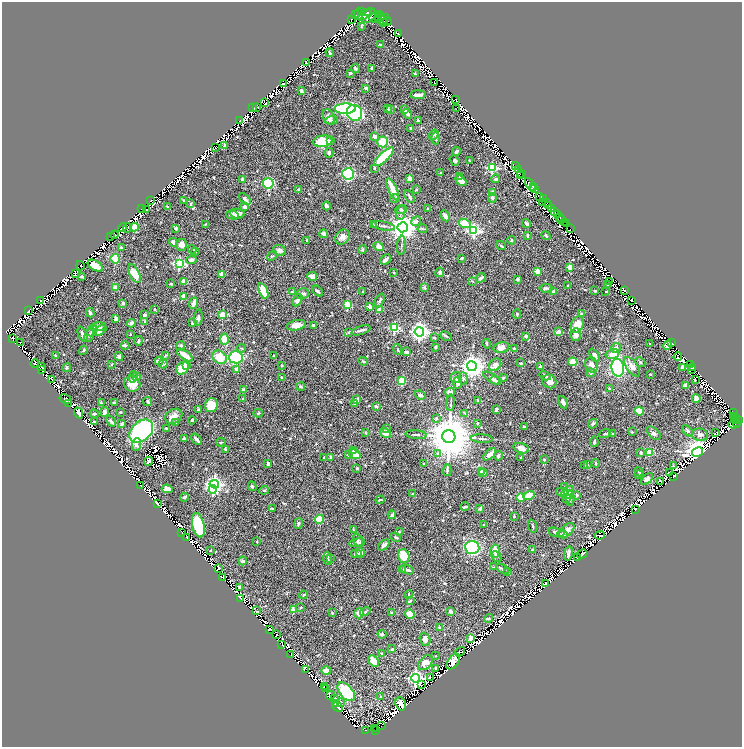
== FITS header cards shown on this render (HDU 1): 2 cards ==
NAXIS1  =                 1480
NAXIS2  =                 1490

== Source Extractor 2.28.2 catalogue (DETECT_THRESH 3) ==
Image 1480 x 1490 px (HDU 1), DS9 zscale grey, zoomed out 1/2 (1 PNG px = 2 x 2 image px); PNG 744 x 749 px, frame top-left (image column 1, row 1490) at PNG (2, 2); each listed source drawn as its Kron ellipse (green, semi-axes under 4 px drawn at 4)
Background 0.615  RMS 0.016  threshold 0.0483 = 3 sigma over >= 5 px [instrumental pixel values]
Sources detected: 1649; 375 cannot appear on this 1/2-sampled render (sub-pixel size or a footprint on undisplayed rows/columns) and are neither listed nor drawn; of the other 1274, the 500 brightest by FLUX_AUTO listed and drawn (774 fainter detections omitted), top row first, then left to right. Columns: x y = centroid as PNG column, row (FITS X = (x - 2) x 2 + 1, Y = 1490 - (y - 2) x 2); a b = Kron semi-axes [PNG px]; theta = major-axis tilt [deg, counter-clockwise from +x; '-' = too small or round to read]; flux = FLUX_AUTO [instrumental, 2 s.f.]
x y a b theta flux
361 12 3 2 - 280
368 12 4 2 - 310
358 14 6 3 -90 1400
356 15 2 1 - 260
364 15 8 4 34 740
379 15 3 2 - 640
369 16 8 5 47 1100
382 17 2 1 - 1600
375 18 6 5 - 260
352 19 2 1 - 54
378 19 4 2 - 310
383 19 6 3 42 1800
387 21 4 3 - 350
384 23 3 2 - 130
361 27 4 3 - 2.8
398 34 4 2 - 2.7
380 45 3 3 - 3
330 53 4 2 - 3.8
307 63 2 1 - 2.4
372 68 4 2 - 4.8
355 69 4 4 - 5.2
350 73 2 2 - 13
415 74 3 2 - 3.6
434 82 3 2 - 2.9
283 84 3 3 - 11
366 88 3 2 - 5.3
301 91 4 3 - 9.1
418 95 8 2 0 15
456 99 3 1 - 2.6
264 103 3 2 - 2.6
256 107 3 3 - 2.3
253 108 2 1 - 2.6
345 109 11 5 1 300
388 109 4 2 - 3.7
390 109 4 3 - 3.2
457 109 2 1 - 2.7
405 110 2 2 - 14
354 113 8 7 - 360
408 114 5 4 - 5.4
329 117 8 5 -63 20
332 120 6 3 5 5.1
239 121 2 2 - 2.4
418 121 3 3 - 4.6
411 128 3 2 - 5.5
433 135 5 3 - 3.8
374 136 3 3 - 16
435 138 6 4 88 5.6
323 141 9 5 8 91
331 141 3 3 - 11
383 142 5 5 - 100
225 146 3 3 - 8.7
216 148 3 2 - 3.4
457 151 5 3 - 7.5
329 153 5 4 - 7.4
384 157 13 4 43 170
455 161 5 4 - 4.1
469 161 4 2 - 2.6
515 166 2 1 - 4.3
374 168 3 2 - 3.3
492 168 3 3 - 240
518 169 3 1 - 9.5
441 172 2 2 - 2.9
522 173 3 1 - 15
348 174 6 5 - 300
521 176 2 1 - 30
460 177 3 3 - 2.8
242 179 4 2 - 5.5
409 179 3 2 - 29
496 179 4 3 - 4.7
461 181 6 4 -40 21
268 183 5 5 - 190
530 184 7 4 -57 740
533 187 2 1 - 120
299 189 4 3 - 2.8
393 189 12 3 -65 51
535 189 3 2 - 510
416 190 3 2 - 2.8
493 193 3 3 - 18
410 196 7 2 -59 4.7
540 196 4 2 - 160
395 198 5 4 - 3.9
492 198 5 4 - 7.5
543 198 3 3 - 180
245 199 7 3 -41 14
184 200 2 2 - 10
150 201 2 2 - 2.4
547 202 3 2 - 290
543 203 3 1 - 120
190 204 4 3 - 2.6
167 206 4 3 - 2.9
327 206 4 2 - 12
548 206 3 2 - 610
245 207 4 3 - 11
427 208 2 2 - 3.4
141 209 2 1 - 2.4
146 209 3 2 - 2.9
401 209 6 4 17 12
552 209 3 2 - 550
555 211 2 1 - 120
401 213 7 3 78 8
237 214 7 5 -7 21
557 214 2 2 - 250
232 215 6 4 -15 22
445 216 6 3 -64 14
560 218 5 2 - 150
562 219 2 1 - 290
416 221 5 4 - 8.4
564 222 4 3 - 160
526 223 5 3 - 3.9
205 224 4 3 - 3.2
373 224 4 3 - 2.5
465 224 6 4 -21 68
566 224 2 1 - 33
383 226 12 3 -10 7.5
134 227 4 4 - 46
403 227 5 5 - 4100
123 228 5 2 - 3.7
127 228 5 1 - 2.6
176 228 4 3 - 4.7
423 229 5 2 - 3.1
570 229 2 1 - 53
474 231 4 4 - 430
324 234 4 3 - 12
114 235 4 3 - 3.1
546 235 5 3 - 6.5
527 236 4 2 - 7.3
110 237 2 1 - 2.4
343 237 8 6 52 19
307 240 3 3 - 3.4
512 240 4 3 - 3.4
173 242 4 4 - 11
181 245 6 5 - 21
401 245 9 2 84 4.6
501 246 5 2 - 3.9
379 247 5 4 - 26
122 248 3 2 - 6.9
192 249 4 2 - 3.1
362 249 4 4 - 3.5
279 250 6 5 - 15
195 251 3 2 - 2.5
272 256 5 3 - 3
461 258 3 2 - 4.8
115 259 5 4 - 47
191 260 5 3 - 9.8
386 260 6 2 41 8.7
179 263 4 4 - 370
80 266 5 2 - 4
95 266 8 5 -30 33
570 267 3 3 - 28
538 271 3 3 - 26
440 272 4 4 - 7.3
75 273 3 2 - 3.9
393 273 2 2 - 2.4
134 274 10 5 -62 39
222 274 3 3 - 21
81 276 4 3 - 4.4
312 276 5 3 - 18
481 278 5 3 - 10
518 279 4 3 - 5.9
472 281 4 3 - 2.5
610 281 2 2 - 2.7
184 282 4 3 - 33
171 284 3 2 - 5
607 284 3 2 - 8.2
568 285 4 2 - 3.3
115 287 4 3 - 18
424 287 4 3 - 4.4
546 288 6 3 3 6.3
625 290 2 2 - 3
263 291 8 3 -69 88
317 291 6 3 -42 6.4
553 291 4 4 - 3.7
595 291 3 3 - 3
606 291 2 2 - 2.5
292 292 3 3 - 3.9
362 292 2 2 - 2.9
303 294 6 5 - 11
183 297 3 3 - 28
41 300 3 1 - 2.3
297 300 6 4 60 11
380 300 7 3 64 5.3
632 301 2 1 - 2.6
123 303 4 3 - 5.7
194 303 6 2 69 25
347 304 4 3 - 52
370 306 3 2 - 14
155 309 2 2 - 2.5
379 310 2 2 - 45
29 311 3 1 - 3.8
90 313 5 3 - 7.8
581 313 3 2 - 3.1
517 314 5 3 - 3.2
145 315 3 3 - 8.8
222 315 3 3 - 76
198 317 8 3 82 8.3
116 319 4 3 - 11
145 322 4 2 - 4.2
131 323 4 3 - 13
193 323 2 2 - 7.4
296 325 10 5 12 27
314 325 3 2 - 16
577 325 8 6 70 42
98 327 8 4 8 25
394 328 3 3 - 210
361 330 10 2 18 7.4
92 331 6 3 47 5.3
100 331 7 4 34 19
349 332 3 3 - 4
419 332 4 4 - 1400
558 332 3 3 - 22
83 334 8 3 -68 10
130 334 3 2 - 2.8
576 334 6 5 - 19
89 335 7 4 67 8.5
446 336 6 3 -26 4.3
526 336 3 3 - 9.1
12 338 3 2 - 2.9
434 338 4 2 - 3.8
224 339 5 4 - 32
138 341 4 2 - 7.2
20 342 2 1 - 2.5
671 343 4 1 - 2.5
487 344 5 2 - 2.9
650 344 2 2 - 4.6
125 345 4 2 - 10
667 345 5 4 - 21
181 346 5 3 - 8.2
435 347 3 2 - 7.1
501 347 8 5 10 23
242 348 4 3 - 2.7
616 348 5 4 - 11
514 349 3 2 - 5.7
83 350 5 3 - 3
398 350 6 2 -69 2.8
406 352 4 3 - 7.1
612 354 7 4 16 31
55 355 2 2 - 3.8
165 355 3 2 - 2.6
185 355 9 3 -35 37
594 355 7 4 -62 14
119 356 4 3 - 8.3
274 356 3 2 - 2.8
220 357 8 6 -35 51
236 357 7 6 - 220
678 357 4 2 - 2.6
159 361 4 2 - 20
363 361 5 2 - 3.6
573 362 5 4 - 45
640 362 5 3 - 3.1
35 363 4 2 - 3.3
521 363 3 2 - 3.3
112 364 3 3 - 2.5
163 364 4 3 - 3.2
495 365 7 5 45 18
591 365 8 6 -72 16
691 365 2 1 - 2.7
186 366 3 3 - 18
282 366 3 2 - 2.4
472 366 5 5 - 2800
42 367 3 2 - 4.3
540 367 2 2 - 11
632 367 11 5 -56 22
683 367 4 3 - 14
693 367 4 2 - 3.8
67 368 4 4 - 3.4
182 368 7 5 43 88
618 368 9 6 -81 490
42 369 3 1 - 2.7
692 369 3 2 - 3.4
237 370 3 3 - 26
591 373 4 4 - 3.6
650 374 2 2 - 3.4
137 376 4 3 - 6
545 376 6 3 -31 4.6
133 377 6 3 76 3.7
281 377 2 2 - 2.3
456 377 5 5 - 9
463 378 6 4 -85 6.5
492 378 10 3 -32 13
503 378 3 3 - 4
52 379 4 2 - 3.8
495 380 5 3 - 8.1
695 380 2 2 - 3.5
402 381 3 3 - 67
549 381 7 6 - 21
458 383 5 3 - 12
132 384 8 7 - 37
301 386 4 3 - 5
685 386 4 3 - 18
610 388 3 2 - 4.4
243 390 3 3 - 13
450 392 5 3 - 13
420 395 6 3 -22 7.4
696 398 4 3 - 23
66 399 6 3 -31 5
243 399 3 2 - 3.7
357 400 4 3 - 14
478 400 4 3 - 3
147 401 4 3 - 4.1
563 402 6 4 -62 11
68 403 2 2 - 2.3
101 403 3 2 - 3.9
114 403 3 3 - 3.4
354 403 3 2 - 8.6
451 403 8 2 86 3.6
211 405 7 6 - 59
376 406 3 2 - 9
496 409 3 2 - 9.2
198 410 3 3 - 4.8
639 411 5 3 - 55
105 412 5 4 - 7.4
120 412 3 2 - 3.2
79 413 5 4 - 75
258 413 5 3 - 3.6
465 413 3 3 - 2.5
734 413 3 2 - 16
94 414 4 3 - 4.5
174 416 9 7 31 20
734 416 2 1 - 12
736 417 3 2 - 54
436 418 3 2 - 2.4
192 420 4 3 - 4.8
736 420 3 2 - 280
740 420 2 2 - 300
94 421 2 2 - 3.1
111 421 6 2 -50 6.7
176 422 4 3 - 7.8
736 422 2 1 - 91
478 423 3 2 - 3
593 423 5 4 - 7
122 424 4 3 - 7.2
735 424 6 4 13 38
524 427 3 2 - 5
166 428 2 2 - 2.7
387 428 2 2 - 3.3
141 431 14 9 42 390
688 431 7 4 -45 6.6
632 432 4 3 - 2.9
716 432 2 1 - 3.9
365 433 3 3 - 2.5
385 433 6 4 -35 19
605 433 6 3 21 4.9
654 433 8 5 -41 10
613 434 3 3 - 4.2
416 435 10 3 -5 6.4
700 435 8 6 -11 15
449 437 6 6 - 18000
184 439 4 4 - 5.1
197 439 6 2 -48 7.9
482 439 11 3 -3 7.1
221 442 4 3 - 3.3
594 442 5 2 - 5.8
136 445 6 4 85 11
521 448 8 5 -17 29
225 449 3 3 - 6.1
354 451 4 3 - 6
641 452 3 3 - 6.2
650 452 4 3 - 78
697 452 6 4 30 2900
355 454 6 3 -30 48
437 454 4 4 - 5.4
490 454 8 3 44 30
348 455 4 3 - 4.7
498 456 5 3 - 6.6
324 457 3 2 - 2.5
331 457 4 3 - 4.3
521 458 2 2 - 3.5
544 460 3 2 - 5.3
149 461 5 4 - 20
596 463 4 2 - 3
268 464 3 3 - 7.8
424 464 3 3 - 5.6
587 464 3 3 - 3.4
585 466 3 3 - 2.4
673 466 2 2 - 3.5
357 468 3 3 - 3.1
447 470 6 3 87 4.4
481 472 3 3 - 14
639 472 5 2 - 3.7
483 473 4 4 - 21
670 473 2 2 - 2.7
639 475 4 3 - 5
673 476 3 2 - 2.3
647 479 7 4 41 16
661 481 4 2 - 3.1
214 484 5 4 - 1000
141 486 3 1 - 2.4
252 486 5 3 - 4.5
565 487 4 3 - 3.1
167 489 5 4 - 24
213 489 4 3 - 280
264 490 5 4 - 3.6
569 491 5 4 - 21
562 492 6 3 -15 14
413 494 3 2 - 5.4
529 495 6 3 15 39
567 495 6 3 -10 8
577 495 3 3 - 3.1
184 497 4 4 - 5.9
521 497 4 3 - 35
570 498 8 4 -89 15
567 499 3 2 - 5
380 500 4 2 - 4.4
157 503 4 2 - 5
465 507 4 2 - 5.4
480 508 3 3 - 9
273 509 3 2 - 4.8
635 509 2 2 - 3.2
392 515 4 3 - 7.6
514 516 3 2 - 4
319 519 4 4 - 69
298 523 5 3 - 7.2
198 525 12 6 -77 180
484 525 3 2 - 4
533 526 7 2 -73 4
353 529 3 2 - 2.8
567 531 9 5 45 20
399 532 3 2 - 2.3
556 532 8 3 -13 12
182 533 2 1 - 2.6
563 534 5 4 - 5
600 535 5 1 - 2.8
396 537 5 3 - 5.2
187 538 3 2 - 2.3
358 540 6 5 - 6.9
257 542 3 2 - 2.3
357 543 8 4 7 6.9
384 545 6 3 46 13
472 547 7 6 - 320
211 550 3 2 - 2.9
533 550 3 3 - 9.7
495 551 6 4 -83 35
361 553 5 4 - 15
568 553 7 2 80 6
356 554 5 3 - 7.4
582 554 5 3 - 13
404 556 7 5 -76 58
496 557 6 4 -45 6.1
331 558 3 3 - 2.5
577 558 3 1 - 2.4
327 559 6 4 -85 9.5
243 561 4 4 - 7.6
494 567 4 3 - 2.8
219 568 3 2 - 3.3
502 569 7 3 -32 5.7
403 570 4 3 - 2.8
407 570 7 3 -23 13
507 571 3 3 - 2.8
222 577 3 2 - 2.7
546 583 4 1 - 2.3
240 587 3 2 - 12
409 594 4 2 - 3.1
304 595 4 3 - 3.5
241 599 3 2 - 2.3
410 601 4 3 - 3.5
301 607 2 2 - 2.5
293 610 3 2 - 56
256 611 2 2 - 2.4
365 612 5 3 - 3.4
451 612 4 3 - 19
332 613 3 2 - 3.2
359 613 5 4 - 23
392 613 3 2 - 5.2
410 614 5 4 - 30
489 618 4 3 - 3.7
439 627 4 3 - 4.8
269 629 4 2 - 3.3
382 634 4 3 - 6.2
277 635 3 2 - 2.8
471 638 3 3 - 16
425 639 7 5 -70 16
281 644 3 1 - 3
392 649 3 3 - 4.4
460 652 5 2 - 2.5
290 654 4 2 - 3.9
382 654 4 3 - 7.1
436 656 2 2 - 3.6
374 661 6 4 -58 30
453 662 9 5 55 65
425 663 8 6 50 39
435 668 2 2 - 2.5
306 669 2 1 - 2.5
326 671 5 4 - 16
430 677 3 2 - 3.4
415 678 4 4 - 750
421 684 3 2 - 2.4
324 686 2 2 - 2.5
326 689 3 2 - 3.7
346 692 11 6 -50 180
331 695 4 2 - 4.6
380 696 4 3 - 3
334 698 3 1 - 2.3
340 702 2 2 - 2.4
335 704 4 2 - 2.9
401 704 7 5 -69 32
337 707 6 2 -42 11
381 726 2 1 - 3.8
375 728 3 1 - 43
366 730 2 2 - 27
375 730 3 2 - 62
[774 fainter detections neither listed nor drawn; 375 sub-pixel or undisplayed-footprint detections neither listed nor drawn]